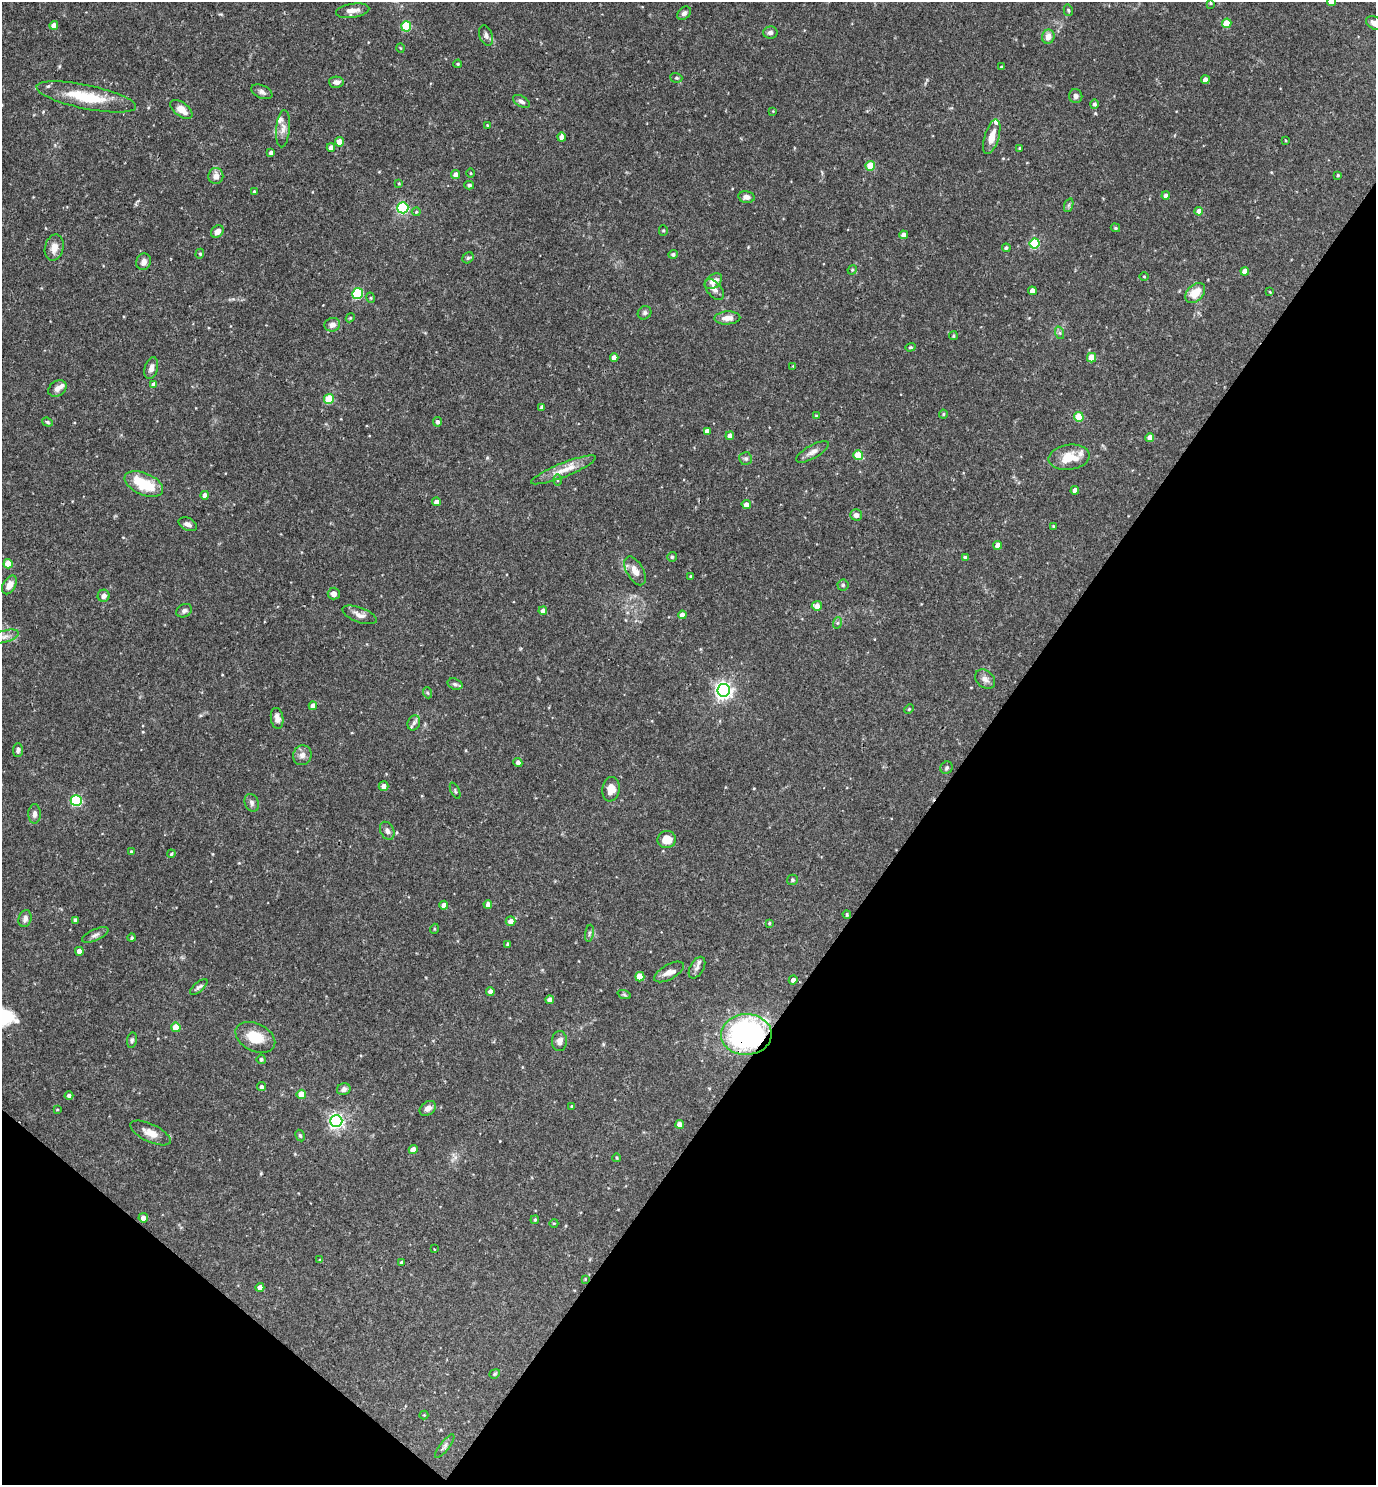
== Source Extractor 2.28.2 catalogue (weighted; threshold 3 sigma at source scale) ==
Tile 15 of 4 x 4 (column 3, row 4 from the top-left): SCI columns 2897-4270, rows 1-1483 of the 5935 x 5931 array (HDU 1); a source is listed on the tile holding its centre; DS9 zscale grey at full resolution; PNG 1378 x 1487 px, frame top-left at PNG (2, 2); each listed source drawn as its Kron ellipse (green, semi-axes under 4 px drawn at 4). Shown black and unused: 34% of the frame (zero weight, under 3 of 4 exposures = <1% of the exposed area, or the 3 px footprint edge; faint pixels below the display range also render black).
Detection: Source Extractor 2.28.2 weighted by HDU 2 'WHT'; one run over the whole footprint, this tile lists its part. Background 0.0714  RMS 0.0036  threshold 0.0162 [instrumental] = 3 sigma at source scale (4.5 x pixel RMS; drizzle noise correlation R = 1.50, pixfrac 1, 0.05/0.05 arcsec/px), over >= 5 px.
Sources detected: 202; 1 inside a brighter object's white glare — neither listed nor drawn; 4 inside a brighter listed object's ellipse — not listed separately; the other 197 listed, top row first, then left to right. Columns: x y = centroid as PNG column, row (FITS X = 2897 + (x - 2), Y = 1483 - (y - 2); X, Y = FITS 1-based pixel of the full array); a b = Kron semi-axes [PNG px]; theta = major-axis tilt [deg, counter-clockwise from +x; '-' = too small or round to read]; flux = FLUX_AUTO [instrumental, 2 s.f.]
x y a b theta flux
1331 2 4 4 - 4.1
1210 3 4 3 - 0.4
1068 10 6 4 -75 0.51
353 11 17 7 8 2.5
684 13 8 5 42 1.2
1227 23 5 4 - 8.8
1375 23 9 6 -23 2.8
54 25 4 4 - 2.9
406 26 5 5 - 19
770 32 7 6 - 1.1
486 35 10 6 -70 1.3
1048 37 7 6 - 2.5
401 48 4 3 - 0.27
458 64 4 3 - 0.45
1001 67 3 3 - 0.48
676 78 6 4 -20 0.62
1205 80 4 4 - 2.5
336 82 7 5 -1 1.5
262 92 11 6 -24 1.3
1076 96 7 6 - 1.3
86 97 51 12 -12 15
521 101 9 5 -28 1.1
1094 104 4 4 - 0.88
181 109 13 7 -36 3.9
773 111 3 3 - 0.27
487 125 3 2 - 0.28
283 129 19 6 85 2.3
562 137 4 4 - 2.4
992 137 18 7 73 4.1
1285 140 4 2 - 0.26
340 142 4 4 - 4.2
331 148 4 4 - 2.1
1019 148 4 3 - 0.4
271 153 4 3 - 1
870 166 5 4 - 8.8
471 173 4 3 - 0.31
455 174 5 4 - 1.7
1338 175 3 3 - 0.43
216 176 8 7 - 2.6
399 184 4 3 - 0.34
469 185 5 4 - 0.6
254 191 3 2 - 0.34
1166 195 4 4 - 1.7
746 197 8 5 -12 1.7
1069 205 7 4 71 0.67
403 208 5 5 - 47
1199 211 4 4 - 3.3
416 212 4 4 - 0.41
1115 228 5 4 - 0.45
217 231 7 5 45 2.2
663 231 5 4 - 0.42
903 235 4 4 - 1.9
1034 244 5 5 - 26
54 247 13 9 75 2.9
1006 248 4 3 - 0.64
200 254 5 4 - 0.46
673 254 5 4 - 0.75
468 258 6 5 - 0.6
144 262 8 7 - 1.8
852 270 5 4 - 0.34
1245 271 4 4 - 3.2
1144 276 5 3 - 0.33
713 281 10 6 38 2.9
714 289 12 7 -49 1.7
1032 291 4 4 - 2.7
1270 292 4 3 - 0.28
1195 293 11 8 44 6
357 294 5 5 - 30
371 298 5 3 - 0.37
644 313 7 6 - 0.8
350 318 4 3 - 0.33
727 318 13 6 3 2.6
332 325 8 6 16 1.8
1060 333 6 4 -72 0.65
953 336 4 4 - 0.44
910 347 5 4 - 0.44
614 357 4 4 - 2.4
1092 358 4 4 - 7.5
793 366 3 3 - 0.23
151 368 11 6 75 1.9
154 384 4 4 - 2
57 389 10 7 36 1.7
329 399 5 5 - 13
542 407 4 4 - 0.93
943 414 4 4 - 0.39
816 416 3 3 - 0.56
1079 417 5 5 - 12
47 422 6 4 -19 0.54
438 422 5 4 - 0.98
707 431 4 4 - 2.5
730 436 4 4 - 2.4
1150 438 4 4 - 2.3
812 452 18 6 30 2
858 455 5 5 - 10
1069 457 21 12 8 8
746 459 6 6 - 0.75
564 470 35 7 22 5.1
557 480 5 3 - 0.35
144 484 20 11 -23 12
1075 490 4 4 - 2.7
205 495 4 4 - 2.1
436 502 4 4 - 2.3
746 505 4 4 - 2.3
856 515 6 5 - 1.2
188 524 10 6 -26 1.5
1053 526 3 3 - 0.31
998 545 4 4 - 3.1
672 557 5 5 - 0.68
965 557 4 3 - 0.68
8 564 4 4 - 7.6
635 571 16 8 -60 3.2
691 576 3 3 - 0.38
9 585 10 6 60 2.5
843 585 5 5 - 0.62
334 594 6 6 - 1.9
104 596 6 6 - 1.5
817 606 5 5 - 2.4
184 611 8 6 27 1.1
543 611 4 4 - 2.4
360 615 18 7 -20 2.4
682 615 4 4 - 2.5
837 623 6 4 71 0.53
5 637 14 6 17 1.8
985 679 11 8 -41 1.8
455 684 8 5 -19 0.8
724 690 6 6 - 140
428 693 5 3 - 0.42
313 706 4 4 - 2.3
909 709 5 3 - 0.35
277 718 10 6 -81 2.1
414 723 8 6 67 1.2
18 750 7 5 86 0.91
302 755 10 9 - 2
518 762 5 4 - 1.2
946 768 6 5 - 0.74
384 786 5 5 - 1.8
611 789 12 8 81 4
455 791 8 3 -65 0.49
76 800 5 5 - 41
252 803 9 6 -70 1.1
35 814 9 6 89 1.6
387 831 9 6 -64 1.3
667 839 9 8 - 5.9
131 851 4 3 - 0.42
171 854 4 3 - 0.43
792 880 5 5 - 0.54
488 904 4 4 - 1.9
444 905 4 4 - 2.7
847 914 4 3 - 0.47
25 919 8 6 74 1.4
75 920 4 4 - 1.4
511 921 5 5 - 2.5
769 923 4 3 - 0.42
434 929 5 3 - 0.33
589 933 8 4 81 0.73
95 935 14 5 24 1.5
132 938 4 4 - 0.47
507 944 4 3 - 0.44
79 951 4 4 - 3.2
697 968 12 6 60 1.5
669 972 16 7 30 2.3
640 977 4 4 - 7.4
793 980 4 4 - 1.6
199 987 11 4 41 0.93
490 991 4 4 - 1.3
624 994 7 4 -20 0.55
550 1000 4 4 - 2.8
176 1027 5 4 - 7.1
746 1034 25 20 1 88
255 1037 21 13 -26 8.5
132 1040 8 5 80 0.72
559 1041 10 7 87 1.8
261 1059 4 4 - 0.73
261 1087 4 4 - 0.9
344 1089 7 6 - 1.3
301 1094 4 4 - 6.2
69 1096 4 4 - 0.97
572 1106 3 3 - 0.33
428 1108 9 6 35 1.8
57 1109 3 2 - 0.25
336 1121 6 6 - 100
680 1124 4 4 - 2.9
150 1133 22 9 -25 3.9
300 1136 6 4 -62 0.62
413 1150 4 4 - 3.7
617 1158 4 3 - 0.33
143 1218 5 4 - 2.1
535 1220 4 3 - 0.4
554 1223 4 3 - 0.27
434 1249 3 2 - 0.36
320 1260 4 4 - 0.43
402 1263 4 4 - 0.76
585 1279 4 3 - 0.27
260 1287 4 4 - 2.7
495 1374 6 4 22 0.44
424 1415 4 4 - 0.32
445 1446 14 4 52 1.2
Overlapping masked pixels (flux is a lower limit): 1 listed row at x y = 746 1034
Isophote crosses this tile's border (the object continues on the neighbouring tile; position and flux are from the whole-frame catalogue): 2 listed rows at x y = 1331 2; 1375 23